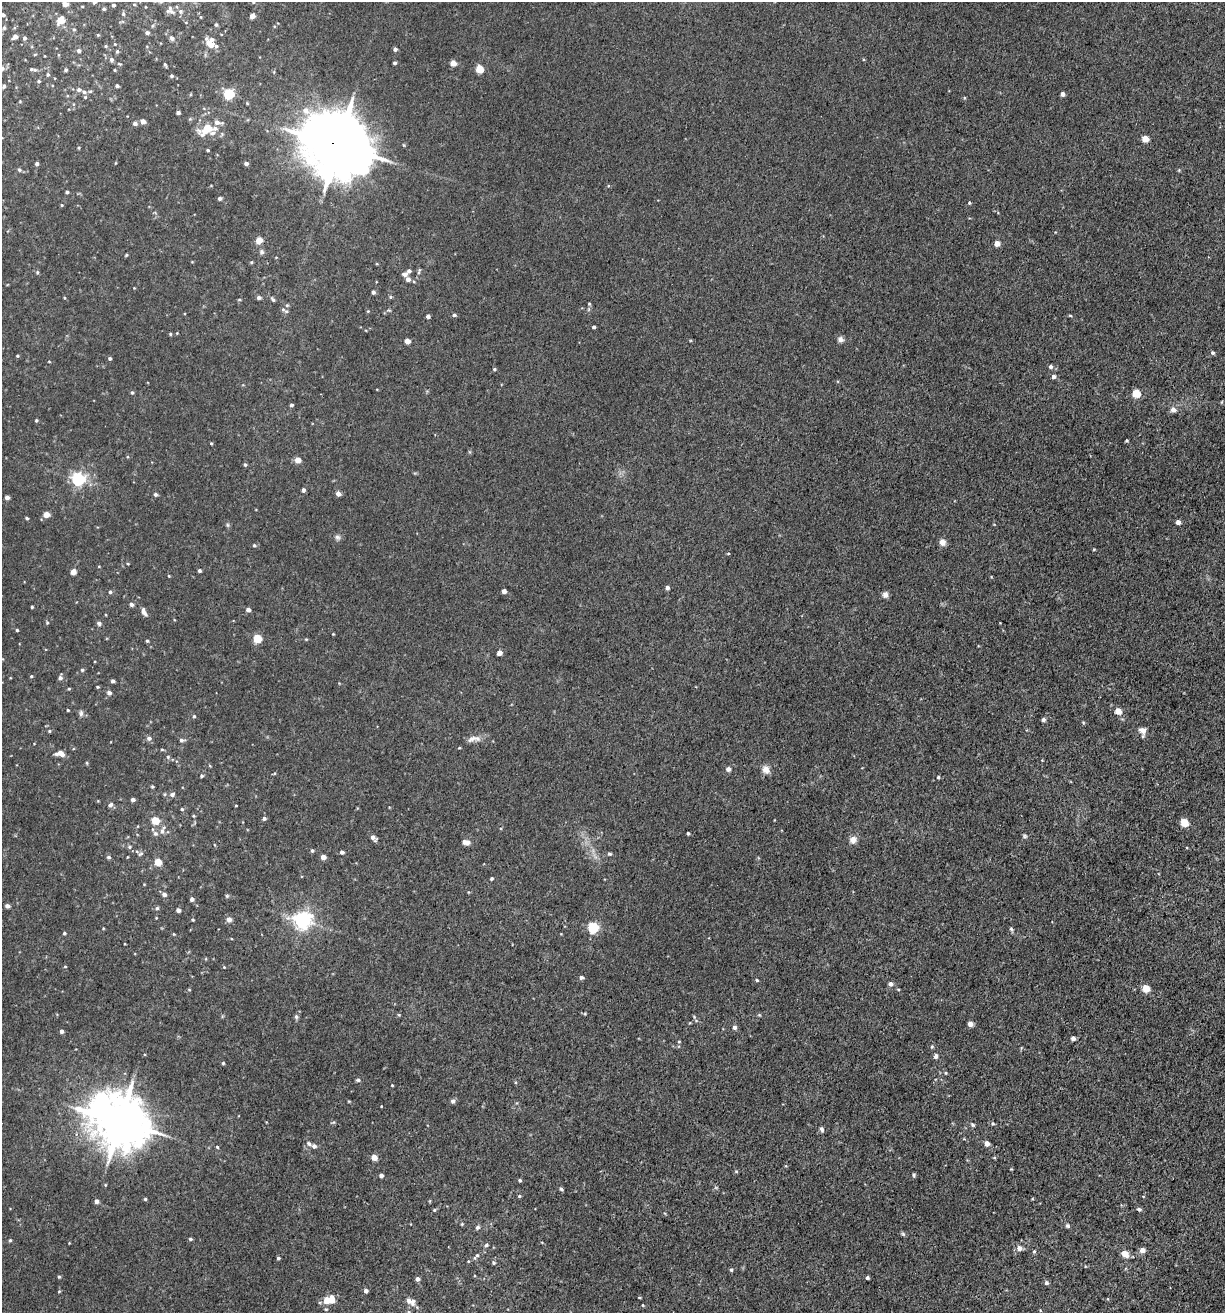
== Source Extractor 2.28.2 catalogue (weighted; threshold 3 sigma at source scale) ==
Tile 6 of 4 x 4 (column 2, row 2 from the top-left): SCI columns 1400-2622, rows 2682-3992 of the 5414 x 5354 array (HDU 1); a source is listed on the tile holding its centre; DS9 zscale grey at full resolution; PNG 1227 x 1315 px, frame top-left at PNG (2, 2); no overlay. Shown black and unused: <1% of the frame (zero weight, under 3 of 5 exposures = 5% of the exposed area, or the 3 px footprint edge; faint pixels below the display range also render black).
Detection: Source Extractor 2.28.2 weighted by HDU 2 'WHT'; one run over the whole footprint, this tile lists its part. Background 0.0209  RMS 0.003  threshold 0.0135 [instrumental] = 3 sigma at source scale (4.5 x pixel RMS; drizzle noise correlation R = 1.50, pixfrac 1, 0.05/0.05 arcsec/px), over >= 5 px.
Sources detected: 279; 8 inside a brighter listed object's ellipse — not listed separately; the other 271 listed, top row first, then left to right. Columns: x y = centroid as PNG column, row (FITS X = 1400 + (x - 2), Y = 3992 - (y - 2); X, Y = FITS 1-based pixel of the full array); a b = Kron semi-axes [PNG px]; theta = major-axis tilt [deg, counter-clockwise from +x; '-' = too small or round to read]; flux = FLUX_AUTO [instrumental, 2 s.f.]
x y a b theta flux
94 2 5 4 - 0.78
253 2 4 3 - 0.29
65 4 5 4 - 1.5
114 5 4 4 - 0.49
170 8 19 6 -66 1.3
104 9 4 4 - 0.42
180 11 6 6 - 0.69
123 14 5 4 - 0.45
3 15 5 4 - 0.72
252 16 4 4 - 2
60 20 6 5 - 5.2
216 25 5 4 - 0.43
4 28 6 4 46 0.38
74 29 4 4 - 0.34
147 33 4 4 - 0.78
98 35 5 3 - 0.25
15 36 5 4 - 1.5
25 38 4 4 - 0.6
172 38 5 5 - 0.95
209 43 14 7 -53 2.7
106 46 5 3 - 0.29
395 49 4 4 - 0.82
79 51 5 5 - 0.73
117 51 5 4 - 0.42
111 59 5 5 - 0.62
395 63 3 3 - 0.61
453 63 4 4 - 3.4
119 64 6 3 -9 0.29
165 64 4 3 - 0.42
2 68 6 5 - 0.92
32 69 10 4 -12 0.67
479 69 5 4 - 8
66 70 4 3 - 0.39
115 70 3 3 - 0.25
48 74 5 4 - 0.43
172 76 4 4 - 0.43
39 81 4 4 - 0.4
4 86 4 4 - 0.58
117 86 4 3 - 0.66
79 90 6 6 - 0.77
229 94 5 5 - 25
1063 94 4 4 - 1.2
85 97 5 4 - 0.34
965 98 5 3 - 0.26
178 112 4 3 - 0.78
143 121 4 4 - 2
135 123 5 4 - 0.93
207 129 12 6 38 7.8
212 133 8 5 20 0.77
1145 139 5 4 - 5
338 145 21 17 -30 2400
79 148 4 3 - 0.29
208 150 3 3 - 0.34
246 163 4 4 - 0.86
37 164 4 4 - 0.74
19 170 5 5 - 0.5
67 192 4 3 - 0.49
220 198 4 3 - 0.79
969 203 4 3 - 0.35
62 205 4 4 - 0.28
259 240 7 6 - 2.1
997 243 4 4 - 2.4
262 252 7 6 - 0.66
126 255 4 3 - 0.32
251 262 4 4 - 0.29
409 271 5 4 - 0.74
419 271 10 3 75 0.53
37 272 5 4 - 0.38
404 274 6 5 - 0.91
408 279 5 5 - 1.2
373 292 4 3 - 0.85
390 297 5 4 - 0.38
258 298 5 4 - 0.65
239 299 5 3 - 0.3
273 300 6 4 -44 0.51
589 304 5 4 - 0.29
286 311 7 6 - 0.82
454 315 4 4 - 0.61
1070 315 4 3 - 0.32
428 316 4 4 - 0.9
594 327 3 3 - 0.58
177 333 3 3 - 0.2
170 334 4 3 - 0.36
840 339 8 7 - 0.95
407 341 4 4 - 2.8
1212 352 5 5 - 0.55
17 356 4 3 - 0.3
110 358 4 4 - 0.55
1050 366 5 5 - 0.74
494 369 4 4 - 0.37
1053 377 5 4 - 1
132 392 5 4 - 0.45
1136 393 5 5 - 10
292 405 4 4 - 0.54
1173 410 6 5 - 1.7
36 420 4 3 - 0.36
1126 440 3 3 - 0.36
211 443 3 3 - 0.3
298 460 5 4 - 3.4
245 464 4 4 - 0.5
78 479 6 5 - 63
303 490 5 4 - 0.71
155 494 5 4 - 0.61
338 494 4 4 - 1.8
7 497 4 4 - 1.4
47 514 4 4 - 3.3
27 518 4 3 - 0.33
1178 522 4 4 - 1.5
227 525 6 4 -89 0.43
337 537 8 6 -32 0.76
942 542 8 7 - 1.4
254 545 4 4 - 0.36
728 553 4 3 - 0.26
128 564 4 3 - 0.23
199 571 4 3 - 0.61
73 572 4 4 - 2.4
169 576 5 3 - 0.23
667 587 4 4 - 0.97
504 591 4 4 - 1.4
110 592 4 4 - 0.55
885 595 7 6 - 1.2
131 604 5 4 - 0.8
32 607 3 3 - 0.32
248 610 4 4 - 1.2
144 612 10 5 -65 1.2
47 623 4 4 - 0.34
99 623 6 5 - 0.74
17 630 3 3 - 0.35
333 634 3 3 - 0.2
257 638 5 5 - 11
306 639 4 4 - 0.27
147 641 3 3 - 0.38
499 653 4 4 - 1.8
82 670 4 4 - 0.42
31 676 4 4 - 0.29
60 678 5 5 - 0.93
112 681 4 3 - 0.66
98 687 3 3 - 0.35
69 689 4 3 - 0.29
109 693 5 5 - 0.93
68 710 3 3 - 0.3
1118 711 7 6 - 2.3
81 713 9 5 -84 0.77
194 716 4 4 - 0.38
1043 720 5 5 - 0.62
1143 730 8 7 - 2
49 731 4 4 - 0.37
149 738 5 5 - 1.1
472 738 15 8 29 1.8
181 740 5 5 - 0.72
162 749 5 3 - 0.28
60 753 9 5 -8 2.9
168 757 5 5 - 0.4
87 763 5 3 - 0.29
728 769 4 4 - 1.4
766 769 11 9 -62 1.7
202 776 5 5 - 0.43
938 777 4 4 - 0.34
152 786 4 4 - 0.34
172 794 6 5 - 0.81
133 800 4 3 - 1
110 805 7 5 36 0.8
236 806 3 2 - 0.21
182 809 4 4 - 0.38
193 816 4 4 - 0.29
264 818 5 4 - 0.66
155 820 5 5 - 6.4
1184 822 5 5 - 7.6
162 831 11 6 71 1.4
688 833 3 3 - 0.38
1025 836 6 5 - 0.47
373 838 7 4 -48 1.3
853 840 9 8 - 1.7
465 842 8 5 -7 2
129 847 5 5 - 0.47
312 850 4 4 - 0.51
342 852 4 3 - 0.9
140 854 8 4 35 0.5
609 854 5 4 - 0.39
109 857 6 4 13 0.5
323 857 4 4 - 2.2
158 862 5 4 - 5.9
492 878 3 3 - 0.45
164 894 5 5 - 1.1
227 896 5 5 - 0.35
192 899 4 4 - 0.91
7 906 4 4 - 1
157 908 6 4 16 0.55
178 910 4 4 - 0.88
156 918 3 3 - 0.21
229 919 4 4 - 2.1
193 920 4 3 - 0.3
303 920 6 6 - 110
593 927 5 5 - 27
1011 929 6 4 -45 0.45
64 933 4 4 - 0.43
174 934 5 3 - 0.23
65 966 4 3 - 0.23
224 967 3 3 - 0.24
581 977 5 4 - 0.72
757 980 4 4 - 0.37
891 984 5 5 - 1.3
1146 988 5 5 - 8.1
189 989 4 3 - 0.23
898 989 4 3 - 0.27
585 1014 5 3 - 0.31
399 1015 5 3 - 0.25
296 1017 6 5 - 0.65
696 1020 6 4 -20 0.37
970 1024 4 4 - 2
734 1027 5 5 - 0.9
62 1031 4 4 - 0.86
1073 1038 4 4 - 1.2
679 1041 5 3 - 0.26
932 1047 6 4 68 0.39
936 1056 6 5 - 0.93
223 1063 4 4 - 0.32
946 1073 5 3 - 0.26
358 1080 5 4 - 0.56
392 1085 3 2 - 0.21
349 1101 4 3 - 0.21
453 1101 6 5 - 0.75
381 1106 3 2 - 0.18
120 1121 18 14 -30 1400
993 1123 5 5 - 0.48
972 1124 5 4 - 0.53
822 1129 6 4 -76 0.74
309 1143 7 5 -44 0.75
987 1143 5 4 - 1.8
314 1146 5 5 - 0.98
217 1147 4 3 - 0.3
374 1157 4 4 - 3.3
994 1158 5 3 - 0.29
1011 1169 3 3 - 0.23
736 1171 5 4 - 0.34
381 1175 4 3 - 1
914 1175 5 4 - 0.43
520 1180 4 3 - 0.43
105 1185 4 3 - 0.22
561 1189 4 4 - 0.52
519 1196 4 4 - 0.36
145 1199 3 3 - 0.39
96 1201 4 4 - 1.2
1139 1209 6 4 -19 0.62
434 1210 4 4 - 0.34
462 1224 4 4 - 0.28
1068 1226 6 5 - 0.52
477 1227 6 5 - 0.64
903 1234 6 5 - 0.47
190 1239 4 3 - 0.5
10 1240 4 4 - 0.38
486 1245 5 4 - 0.53
1019 1248 5 5 - 1.9
1142 1250 5 5 - 2.1
1034 1251 5 4 - 0.37
1125 1254 10 6 -34 2.7
477 1255 6 5 - 0.57
278 1258 4 3 - 0.44
468 1261 4 3 - 0.2
494 1263 5 5 - 0.46
731 1270 4 4 - 0.46
59 1277 4 4 - 0.36
867 1278 4 3 - 0.54
418 1279 4 4 - 0.99
1046 1283 5 5 - 0.63
59 1291 5 3 - 0.23
366 1291 4 4 - 1
639 1297 4 2 - 0.26
329 1300 12 8 7 4.9
409 1300 6 5 - 1.3
643 1305 4 2 - 0.21
Overlapping masked pixels (flux is a lower limit): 1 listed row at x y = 338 145
Isophote crosses this tile's border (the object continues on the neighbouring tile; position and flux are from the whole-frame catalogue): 5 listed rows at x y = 94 2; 253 2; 180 11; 3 15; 2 68